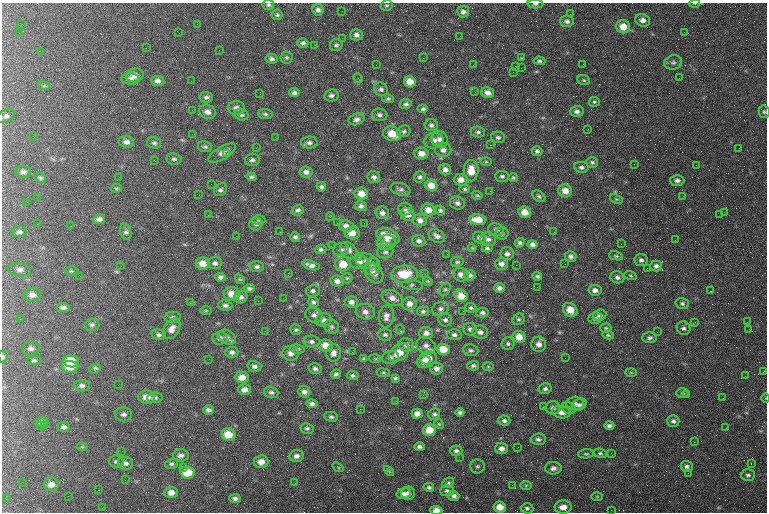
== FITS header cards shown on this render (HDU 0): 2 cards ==
NAXIS1  =                  765 / length of data axis 1
NAXIS2  =                  510 / length of data axis 2

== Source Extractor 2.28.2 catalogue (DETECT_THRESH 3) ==
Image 765 x 510 px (HDU 0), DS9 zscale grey, 1 PNG px = 1 image px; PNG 769 x 514 px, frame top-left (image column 1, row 510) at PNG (2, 3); each listed source drawn as its Kron ellipse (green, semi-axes under 4 px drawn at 4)
Background 163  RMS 8.1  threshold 24.3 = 3 sigma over >= 5 px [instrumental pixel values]
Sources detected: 410; all 410 listed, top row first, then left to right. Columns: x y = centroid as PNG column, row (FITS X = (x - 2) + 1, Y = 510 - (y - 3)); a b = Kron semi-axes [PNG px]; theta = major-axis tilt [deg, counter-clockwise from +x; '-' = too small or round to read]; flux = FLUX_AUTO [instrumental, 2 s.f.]
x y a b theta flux
695 3 5 3 - 500
535 4 8 4 -3 1200
268 5 6 5 - 1100
386 5 6 5 - 880
318 10 6 5 - 1800
342 11 2 2 - 600
463 12 6 5 - 2000
570 14 3 2 - 460
277 15 5 5 - 960
643 20 7 6 - 2800
567 21 7 6 - 1600
22 24 2 2 - 810
197 24 3 2 - 580
623 27 7 6 - 6700
684 32 2 2 - 2900
19 33 2 2 - 270
179 33 4 2 - 370
356 35 6 5 - 1900
460 36 3 2 - 480
342 38 2 2 - 2800
303 43 5 5 - 1400
315 45 2 2 - 260
336 45 6 6 - 1200
146 48 2 2 - 2800
219 50 2 2 - 220
40 51 2 2 - 2800
286 57 6 6 - 980
423 58 2 2 - 1400
521 58 3 2 - 480
272 59 6 5 - 1500
540 61 6 4 -2 1200
673 63 9 7 11 1700
583 64 2 2 - 440
376 65 2 2 - 270
473 65 2 2 - 840
515 66 2 2 - 530
521 68 2 2 - 1200
513 72 2 2 - 240
135 75 8 6 17 3700
358 78 5 4 - 710
679 78 2 2 - 260
130 79 9 6 -5 2200
584 80 6 5 - 800
158 81 6 5 - 2300
191 81 2 2 - 390
410 82 6 5 - 6000
44 86 6 4 -17 720
381 89 7 6 - 1600
475 92 2 2 - 300
488 92 6 5 - 3000
294 93 5 4 - 1500
260 94 3 2 - 460
331 95 7 6 - 1600
206 97 6 5 - 1400
388 98 6 4 -13 880
594 102 5 5 - 920
406 104 6 5 - 1400
236 108 8 6 -1 2500
423 109 5 4 - 1100
192 110 3 2 - 980
577 111 7 5 7 1700
207 112 8 7 - 3000
764 112 6 5 - 1000
265 114 7 5 -3 1100
242 115 7 6 - 1200
379 115 8 6 -4 1700
6 116 9 6 25 1600
357 119 8 5 18 2200
431 125 7 6 - 1700
588 129 3 2 - 450
404 131 7 5 28 1300
478 132 7 5 -7 1300
192 134 2 2 - 1600
392 134 9 7 -17 8600
33 136 2 2 - 250
275 137 3 2 - 450
498 137 7 5 -12 1300
440 139 8 8 - 2400
434 141 9 8 - 3200
126 142 8 6 -6 2500
154 143 7 5 -15 1200
309 143 8 6 0 1700
490 145 2 2 - 23000
205 147 7 5 -10 1100
256 148 3 2 - 910
739 148 2 2 - 260
443 150 8 7 - 2400
537 151 5 5 - 1200
222 153 16 6 30 3400
421 153 7 6 - 4200
227 154 3 2 - 950
174 159 7 5 -7 1200
154 160 3 2 - 300
252 160 7 6 - 1500
486 162 5 4 - 660
592 162 6 5 - 1100
634 164 2 2 - 240
696 165 2 2 - 980
581 167 7 5 -7 1400
445 170 6 5 - 2400
471 171 10 7 -90 7600
23 172 8 6 -5 1600
306 172 6 5 - 2200
502 176 7 5 0 1200
119 177 2 2 - 460
252 177 5 3 - 970
374 177 6 6 - 1800
420 177 6 5 - 1200
40 178 6 4 -36 1000
513 178 5 4 - 810
461 180 7 6 - 3700
677 180 7 5 -3 1800
211 184 2 2 - 190
431 185 6 5 - 6300
321 187 5 4 - 1200
117 188 5 3 - 660
401 189 10 6 -15 1600
464 189 5 3 - 770
220 190 7 5 49 1300
490 191 2 2 - 310
565 191 7 6 - 5100
361 194 7 6 - 5300
199 195 2 2 - 340
477 195 5 3 - 750
539 196 7 5 -37 1100
683 196 2 2 - 1300
38 197 3 2 - 760
616 199 6 4 -24 770
27 202 3 2 - 610
457 203 7 6 - 1800
361 206 6 5 - 1700
405 209 7 6 - 1500
298 210 6 5 - 1500
428 210 7 6 - 4600
440 210 5 4 - 1100
525 212 6 6 - 5900
724 212 2 2 - 450
382 213 7 6 - 2100
408 214 7 6 - 3400
720 214 2 2 - 300
208 215 2 2 - 300
330 217 4 3 - 360
99 219 6 4 8 2000
259 220 6 5 - 800
420 220 7 6 - 2600
478 220 8 5 -4 7500
337 223 2 2 - 1800
364 223 2 2 - 1100
37 224 2 2 - 300
256 224 7 6 - 1600
71 226 2 2 - 250
346 226 7 6 - 3100
496 230 8 6 -21 1500
19 232 8 5 11 1400
126 232 8 5 -72 1600
280 232 2 2 - 470
554 232 2 2 - 750
352 233 7 6 - 4800
502 233 6 6 - 1100
236 236 3 2 - 5500
388 236 12 7 -20 7400
437 236 9 6 -32 2300
295 237 5 4 - 1300
479 238 6 5 - 1500
488 239 8 6 -16 2200
675 240 2 2 - 370
419 241 6 5 - 1800
387 243 9 7 9 4400
520 243 5 4 - 1300
532 244 5 4 - 2100
621 244 2 2 - 540
333 245 4 2 - 900
472 248 4 3 - 490
487 248 5 3 - 1100
321 249 5 4 - 1200
341 250 8 6 1 1500
349 250 9 7 -38 2600
385 252 8 6 13 1600
507 253 6 6 - 1900
447 254 2 2 - 910
571 256 5 5 - 1500
616 256 7 4 -13 880
358 257 3 2 - 2000
641 260 6 6 - 1700
366 261 12 7 -17 2800
359 262 9 7 5 3300
457 262 6 5 - 970
215 263 7 6 - 1700
203 264 7 6 - 5400
343 264 8 7 - 8700
501 264 6 6 - 2500
565 264 2 2 - 660
311 265 9 4 -16 2400
516 265 2 2 - 3700
121 266 3 2 - 410
656 266 6 5 - 1700
257 267 7 5 2 1500
372 267 9 7 76 2300
647 268 2 2 - 2900
19 269 11 6 -10 2500
71 271 6 5 - 730
288 273 2 2 - 9100
374 273 11 8 -52 3400
404 274 13 8 4 13000
425 274 2 2 - 260
461 275 8 6 -23 3200
470 275 6 5 - 1600
80 276 2 2 - 290
537 276 5 4 - 1100
630 276 6 4 -20 750
220 277 5 4 - 1400
617 277 7 5 -19 1600
347 278 5 5 - 800
240 279 5 4 - 640
337 281 7 5 -7 2500
428 281 5 4 - 780
412 285 11 5 -6 1200
537 287 2 2 - 280
249 288 5 4 - 1100
499 288 5 4 - 1900
445 289 7 5 62 1100
595 290 6 5 - 2300
313 291 7 6 - 1400
711 291 3 2 - 770
232 294 8 7 - 5400
32 295 8 6 2 2700
461 296 7 5 -39 6800
241 297 6 6 - 1700
283 298 2 2 - 360
392 298 11 7 -22 3500
258 301 3 2 - 430
313 302 5 5 - 1200
351 302 6 5 - 2100
190 303 3 3 - 370
409 304 7 6 - 3800
682 304 7 5 -17 1300
225 305 7 5 -7 1500
63 308 7 4 -5 1800
471 308 5 5 - 950
441 309 8 6 20 1900
206 310 6 4 -1 570
570 310 8 6 -44 6800
423 311 6 5 - 1100
463 311 2 2 - 350
365 312 9 7 -11 2900
482 313 6 4 5 1400
314 315 9 7 -19 2200
600 315 6 5 - 1800
386 316 11 7 83 3100
173 317 8 5 1 1500
595 318 7 5 5 1800
20 319 2 2 - 330
519 319 6 5 - 1000
324 320 8 7 - 2200
445 320 7 6 - 1600
695 322 4 3 - 460
747 322 2 2 - 260
92 325 7 6 - 1500
332 327 7 6 - 1400
606 328 5 4 - 770
683 328 7 6 - 1600
172 329 11 7 59 3700
470 329 7 6 - 1500
749 329 2 2 - 540
296 330 5 5 - 990
400 330 5 3 - 900
265 331 3 2 - 460
480 332 8 6 -4 2100
657 332 2 2 - 370
426 333 7 6 - 2800
159 335 7 5 -12 1400
385 335 7 6 - 1300
454 335 7 5 2 1400
608 335 6 4 -11 880
227 337 9 6 -34 1800
519 337 6 6 - 5800
220 338 7 6 - 2100
650 338 7 5 0 1500
311 342 8 6 0 1600
508 343 6 6 - 1200
539 344 7 7 - 3400
326 345 7 6 - 5900
406 345 8 6 -16 2000
426 346 10 8 -27 2700
31 348 9 7 0 2100
297 349 8 4 -5 1200
443 349 6 5 - 8600
471 350 7 6 - 1400
232 352 6 5 - 1700
352 352 2 2 - 2300
291 353 8 7 - 3200
334 353 8 7 - 2600
399 353 11 7 34 8200
3 357 6 4 -82 1000
390 357 8 6 11 1800
375 358 5 3 - 540
428 358 9 6 0 5900
565 358 2 2 - 760
209 359 2 2 - 590
364 359 4 3 - 920
34 360 7 4 1 820
71 361 7 6 - 11000
424 362 7 6 - 3100
254 366 7 5 -15 1600
473 366 6 4 3 1100
488 366 5 3 - 530
70 367 8 6 -5 10000
95 368 6 4 20 1100
436 368 6 6 - 2400
315 369 6 5 - 1500
763 372 2 2 - 420
383 373 7 3 -8 720
631 373 6 4 -2 620
336 374 5 4 - 1300
353 375 6 4 -3 1200
745 376 2 2 - 400
242 377 7 5 -1 5100
395 378 4 3 - 850
118 385 2 2 - 390
82 386 8 6 0 1900
244 389 7 5 1 2900
545 389 6 5 - 1400
271 392 7 5 -18 1400
304 392 6 5 - 2300
683 393 6 5 - 930
687 394 2 2 - 2000
423 395 3 3 - 600
146 397 8 6 -6 4900
155 398 8 5 6 1500
723 398 2 2 - 240
765 398 4 3 - 430
396 401 3 3 - 660
312 404 5 4 - 1700
575 404 9 6 1 1900
579 405 8 5 28 1700
543 407 2 2 - 350
553 408 7 6 - 1900
569 408 7 5 -15 1200
360 409 2 2 - 4800
209 410 5 4 - 1800
460 412 4 4 - 1300
561 412 9 6 -10 3500
124 414 8 7 - 1800
417 414 5 5 - 3200
434 414 6 5 - 1400
331 417 7 5 -9 1100
504 421 6 5 - 1500
673 421 6 5 - 1500
42 422 6 4 0 1900
439 424 5 4 - 650
40 426 3 2 - 720
44 426 3 2 - 400
609 426 5 4 - 1500
64 427 6 5 - 1600
307 428 6 5 - 1100
726 428 2 2 - 230
429 430 6 6 - 9400
228 434 7 6 - 9600
538 439 8 5 3 1800
694 442 2 2 - 1700
82 447 6 4 0 680
419 447 5 4 - 1600
518 447 2 2 - 250
501 448 6 5 - 2700
122 451 2 2 - 420
456 451 6 5 - 1600
600 453 7 4 -9 1000
611 453 2 2 - 430
586 454 8 4 4 960
181 455 8 6 4 2200
296 456 7 6 - 2200
459 457 2 2 - 3400
116 462 7 6 - 1300
261 462 7 6 - 4200
125 463 8 6 -15 1800
751 463 3 2 - 730
172 464 7 5 13 1000
477 466 7 7 - 1200
687 466 6 5 - 1700
183 467 2 2 - 570
338 467 6 3 -38 510
553 468 8 6 -2 2400
389 471 6 3 -45 530
187 472 7 6 - 12000
688 473 2 2 - 250
748 475 7 5 3 1400
125 480 3 2 - 600
22 482 2 2 - 240
295 483 3 2 - 510
448 483 6 4 27 1000
51 484 7 6 - 3300
512 485 2 2 - 270
526 485 5 3 - 610
429 487 5 4 - 1200
98 490 2 2 - 270
447 491 7 5 2 1300
171 492 7 5 0 3700
408 493 7 6 - 2000
404 494 7 5 15 2100
68 496 3 2 - 410
454 496 5 5 - 1600
597 496 6 4 -1 600
235 498 6 4 -3 1600
6 499 3 3 - 410
500 507 6 5 - 6500
563 507 8 6 3 4300
102 508 2 2 - 320
527 508 6 5 - 1300
436 510 6 4 -2 5400
611 510 3 2 - 600
At the frame edge (FLAGS 8, measured only in part): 8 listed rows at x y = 695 3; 535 4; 268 5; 764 112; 6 116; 3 357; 765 398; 436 510